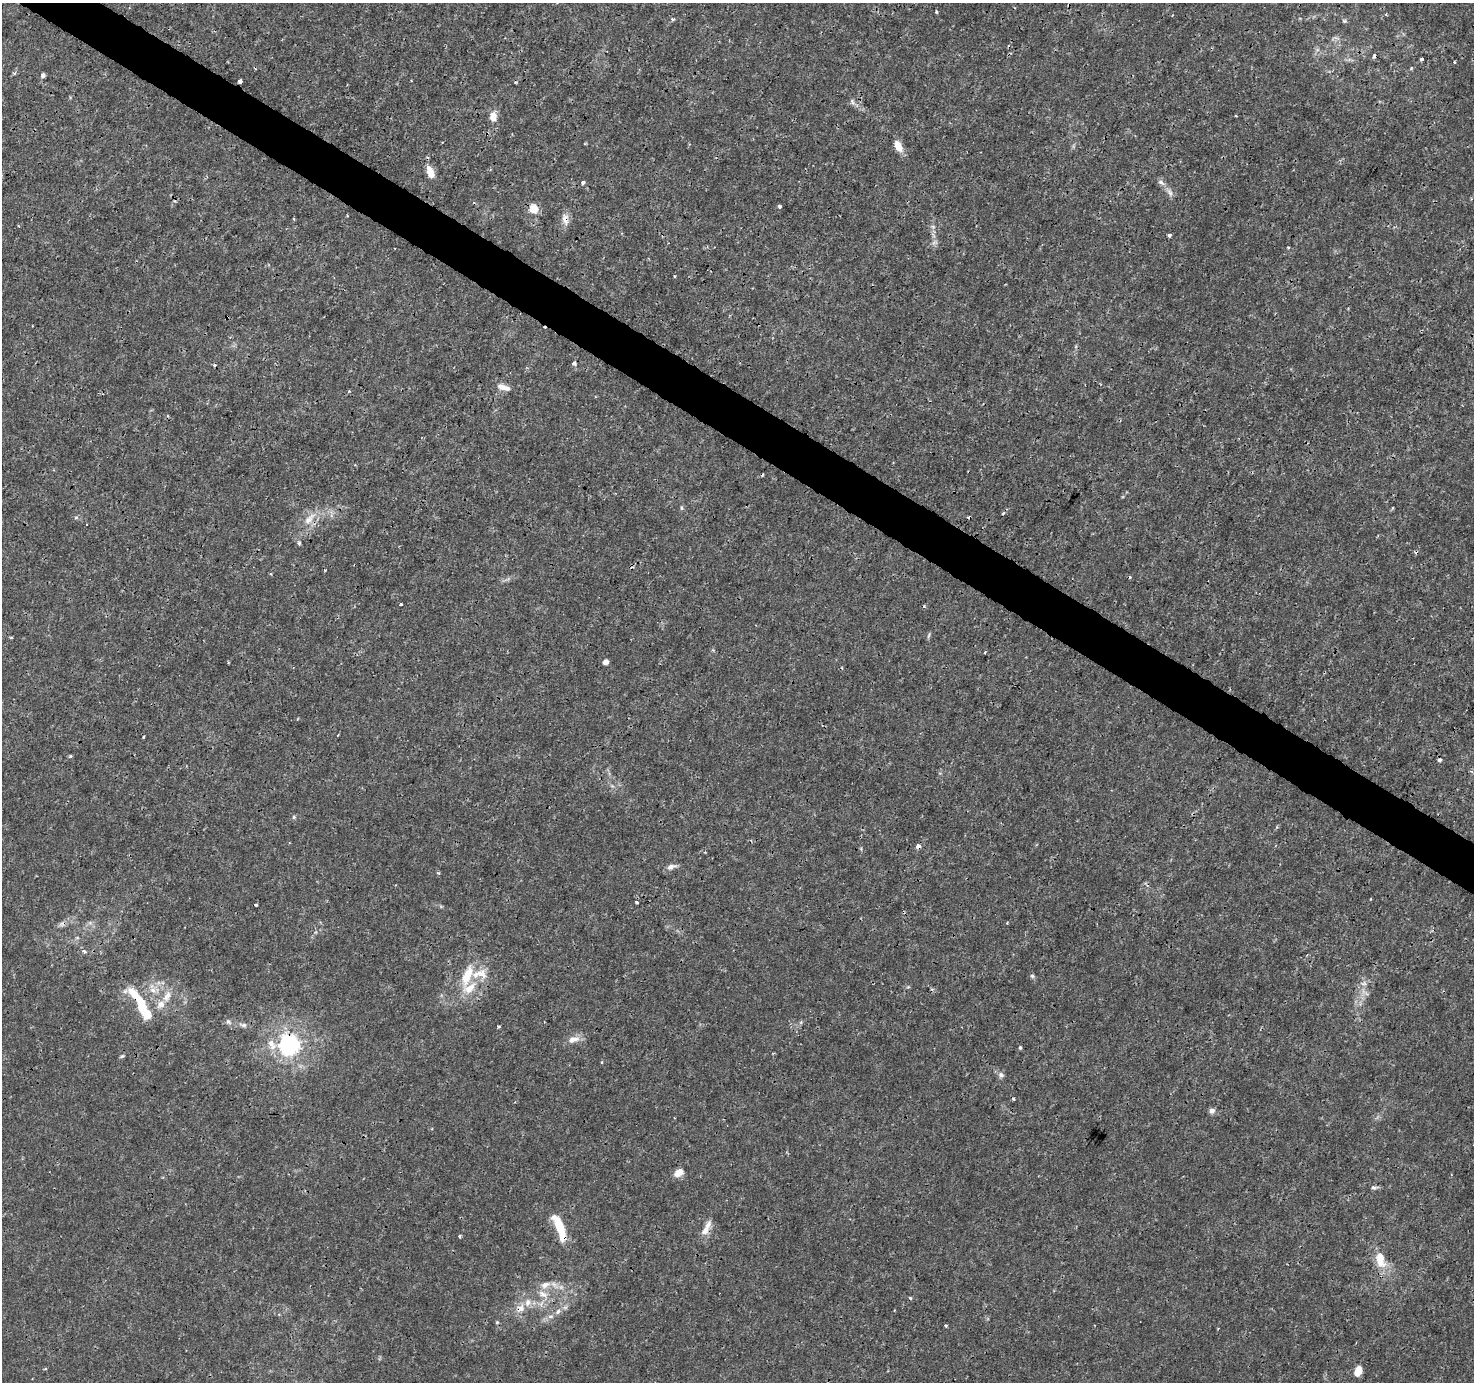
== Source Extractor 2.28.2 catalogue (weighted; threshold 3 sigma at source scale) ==
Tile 11 of 4 x 4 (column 3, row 3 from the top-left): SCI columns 2948-4419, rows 1567-2946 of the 5899 x 5961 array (HDU 1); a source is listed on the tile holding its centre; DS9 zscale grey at full resolution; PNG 1476 x 1384 px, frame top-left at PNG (2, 3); no overlay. Shown black and unused: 4% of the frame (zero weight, under 3 of 4 exposures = <1% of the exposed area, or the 3 px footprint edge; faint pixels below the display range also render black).
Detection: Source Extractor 2.28.2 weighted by HDU 2 'WHT'; one run over the whole footprint, this tile lists its part. Background 0.0024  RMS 8.1e-04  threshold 0.00363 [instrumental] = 3 sigma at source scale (4.5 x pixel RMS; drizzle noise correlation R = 1.50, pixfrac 1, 0.0396/0.0396 arcsec/px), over >= 5 px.
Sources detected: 100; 2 too faint to see at this stretch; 1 inside a brighter object's white glare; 15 cosmic-ray / hot-pixel residue — not listed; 6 inside a brighter listed object's ellipse — not listed separately; the other 76 listed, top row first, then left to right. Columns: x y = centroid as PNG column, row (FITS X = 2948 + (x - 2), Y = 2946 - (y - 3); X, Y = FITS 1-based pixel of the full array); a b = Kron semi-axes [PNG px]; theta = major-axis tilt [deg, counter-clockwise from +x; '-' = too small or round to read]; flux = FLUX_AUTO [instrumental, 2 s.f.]
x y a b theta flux
936 11 4 3 - 0.11
1386 14 3 3 - 0.074
673 19 4 3 - 0.23
1344 21 7 5 -20 0.14
1374 56 6 4 65 0.23
1422 59 4 3 - 0.26
1454 62 3 3 - 0.083
43 75 5 4 - 0.26
240 81 4 3 - 0.58
852 102 10 5 -78 0.22
1236 115 3 2 - 0.12
493 116 10 7 -84 0.91
898 146 12 7 -65 0.94
430 172 14 7 -67 1.1
583 182 4 3 - 0.3
1161 182 10 6 -39 0.31
1170 192 12 6 -54 0.36
780 206 3 3 - 0.2
534 209 5 5 - 2.8
294 219 3 3 - 0.091
565 219 17 9 -85 0.61
933 227 6 4 -20 0.14
1169 235 3 3 - 0.42
1288 247 3 3 - 0.098
574 363 5 5 - 0.18
502 387 14 8 -10 0.64
349 391 4 3 - 0.085
681 508 7 3 -82 0.11
1003 513 4 3 - 0.094
76 517 6 4 1 0.13
309 519 20 10 49 1.1
86 524 3 2 - 0.06
299 543 5 4 - 0.13
401 604 3 3 - 0.12
929 635 8 3 71 0.12
11 637 4 3 - 0.087
985 653 3 2 - 0.078
606 662 4 4 - 0.88
70 756 4 4 - 0.11
294 817 5 5 - 0.12
918 846 4 4 - 0.61
671 867 10 6 16 0.44
1370 899 4 2 - 0.058
637 902 3 3 - 0.14
84 951 5 4 - 0.21
479 974 28 13 10 1.6
467 975 28 11 69 2
1032 976 6 5 - 0.14
1364 983 7 6 - 0.26
153 990 10 8 -25 0.54
167 996 18 9 62 0.87
141 1004 43 10 -58 3.8
228 1022 8 6 -41 0.22
243 1025 11 6 -10 0.3
499 1027 3 3 - 0.14
573 1039 15 8 15 0.71
271 1043 10 8 -69 0.56
289 1044 7 7 - 49
1020 1047 5 4 - 0.11
122 1056 7 4 35 0.12
602 1062 5 3 - 0.072
1001 1075 8 6 -57 0.26
1212 1111 7 7 - 0.32
678 1173 9 6 28 0.92
1374 1188 11 4 4 0.19
560 1228 27 8 -68 2.7
705 1230 16 8 51 0.69
460 1236 3 3 - 0.16
1380 1259 23 11 -79 1.6
545 1285 15 9 26 0.68
521 1308 13 10 49 0.77
894 1310 3 2 - 0.067
558 1312 10 5 53 0.31
497 1322 5 5 - 0.098
946 1326 3 3 - 0.14
1358 1371 12 8 68 0.81
Overlapping masked pixels (flux is a lower limit): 8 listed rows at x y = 1374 56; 240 81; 565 219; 918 846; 141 1004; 289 1044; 560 1228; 521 1308